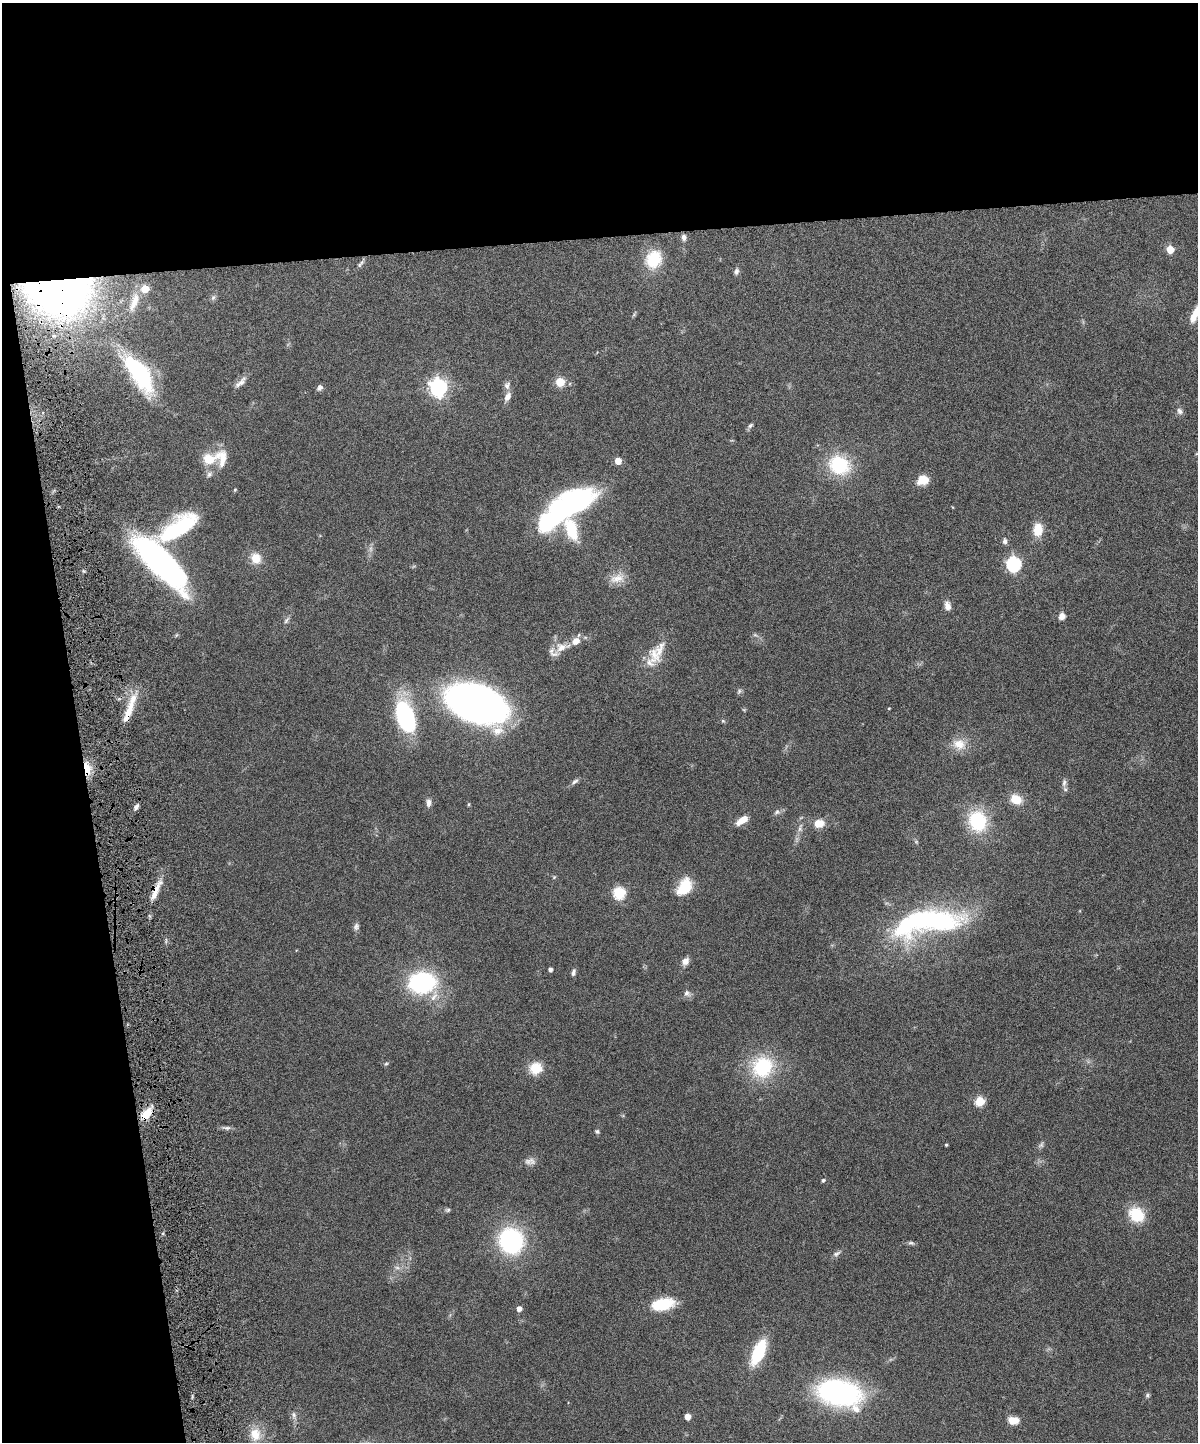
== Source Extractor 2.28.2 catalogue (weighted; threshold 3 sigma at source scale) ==
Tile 1 of 4 x 3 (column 1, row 1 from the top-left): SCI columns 62-1257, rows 3042-4481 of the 4909 x 4747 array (HDU 1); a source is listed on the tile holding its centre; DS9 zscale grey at full resolution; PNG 1200 x 1444 px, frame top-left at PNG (2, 3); no overlay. Shown black and unused: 23% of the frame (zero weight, under 6 of 12 exposures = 3% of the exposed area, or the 3 px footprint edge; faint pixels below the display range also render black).
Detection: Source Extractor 2.28.2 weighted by HDU 2 'WHT'; one run over the whole footprint, this tile lists its part. Background 0.0912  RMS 0.0045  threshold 0.0184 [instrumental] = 3 sigma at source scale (4.09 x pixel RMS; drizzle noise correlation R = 1.36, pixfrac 0.8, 0.05/0.05 arcsec/px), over >= 5 px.
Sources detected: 104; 3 too faint to see at this stretch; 2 inside a brighter object's white glare — not listed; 7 inside a brighter listed object's ellipse — not listed separately; the other 92 listed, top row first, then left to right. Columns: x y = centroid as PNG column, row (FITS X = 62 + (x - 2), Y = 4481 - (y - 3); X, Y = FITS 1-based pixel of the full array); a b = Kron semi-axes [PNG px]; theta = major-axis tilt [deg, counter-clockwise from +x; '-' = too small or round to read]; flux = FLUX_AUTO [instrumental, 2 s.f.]
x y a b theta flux
684 237 7 6 - 1.8
1170 249 5 5 - 11
654 259 19 16 65 16
360 264 13 5 49 1.2
736 271 8 6 78 1.2
58 288 40 29 -11 340
145 289 5 5 - 10
213 297 9 5 63 1
134 302 30 10 70 7.1
1195 314 20 7 64 5.9
140 374 46 17 -56 51
241 382 20 7 42 2.5
560 382 5 5 - 17
507 385 11 8 77 1.7
438 387 7 7 - 170
320 388 8 6 42 1.3
507 397 11 7 64 2.8
1180 411 9 7 -50 1.5
750 425 9 5 45 0.92
208 459 16 12 -4 7.8
618 461 5 5 - 6.7
839 465 23 19 -27 24
209 474 8 7 - 1.3
923 480 13 10 22 6
235 490 5 4 - 0.47
572 504 54 24 31 84
180 529 45 21 45 32
1038 530 13 9 84 7.8
1005 541 7 6 - 1.2
256 558 14 12 -57 5.6
161 563 62 20 -45 130
1014 564 7 6 - 77
617 578 23 12 12 5.1
947 606 10 7 -75 2.7
1062 616 7 6 - 2.7
286 620 10 5 52 1.1
562 647 27 12 14 6.3
660 649 27 13 68 6.4
739 691 8 5 55 0.84
133 699 30 10 71 7.2
476 704 39 23 -20 320
889 708 4 2 - 0.32
405 717 29 16 -71 53
723 721 5 4 - 0.55
959 744 20 15 -21 6.3
87 769 18 7 -80 6
574 782 11 5 36 1.2
1064 783 12 6 83 1.6
1016 799 13 10 -29 6.7
429 802 10 6 -89 1.9
468 804 4 4 - 0.48
136 807 8 5 55 1.5
777 812 8 6 20 1.3
742 820 16 7 34 4.2
978 821 24 20 -70 23
819 823 10 8 8 6.1
554 877 6 3 46 0.42
684 887 18 12 56 13
156 890 33 6 67 5.5
619 893 6 6 - 44
927 922 83 26 9 83
356 927 9 7 72 1.3
685 961 8 6 65 2.9
550 969 4 4 - 1.5
573 972 8 5 80 1.2
422 983 20 15 7 63
687 993 9 8 - 1.7
386 1064 6 5 - 0.62
762 1067 25 23 54 26
536 1068 14 13 - 8
980 1101 5 5 - 22
146 1114 12 8 53 9.6
227 1128 9 5 0 1.2
597 1131 6 5 - 0.78
946 1145 3 3 - 0.45
1041 1145 9 6 55 1.1
530 1161 16 8 -1 2.3
823 1180 5 4 - 0.62
448 1210 7 5 2 0.69
1136 1215 15 12 -41 16
511 1241 18 16 -64 71
911 1243 9 5 -12 0.88
837 1254 11 6 27 1.4
663 1304 24 12 11 15
519 1309 4 4 - 3
758 1352 24 10 66 23
839 1393 32 19 -12 100
1147 1395 6 5 - 0.73
294 1415 9 5 -77 1.4
687 1417 4 4 - 4.1
1013 1420 11 8 -5 4.7
255 1434 16 13 -76 7.2
Overlapping masked pixels (flux is a lower limit): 4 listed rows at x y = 58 288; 87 769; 156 890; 146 1114
Isophote crosses this tile's border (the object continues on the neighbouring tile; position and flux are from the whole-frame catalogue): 1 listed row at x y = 1195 314